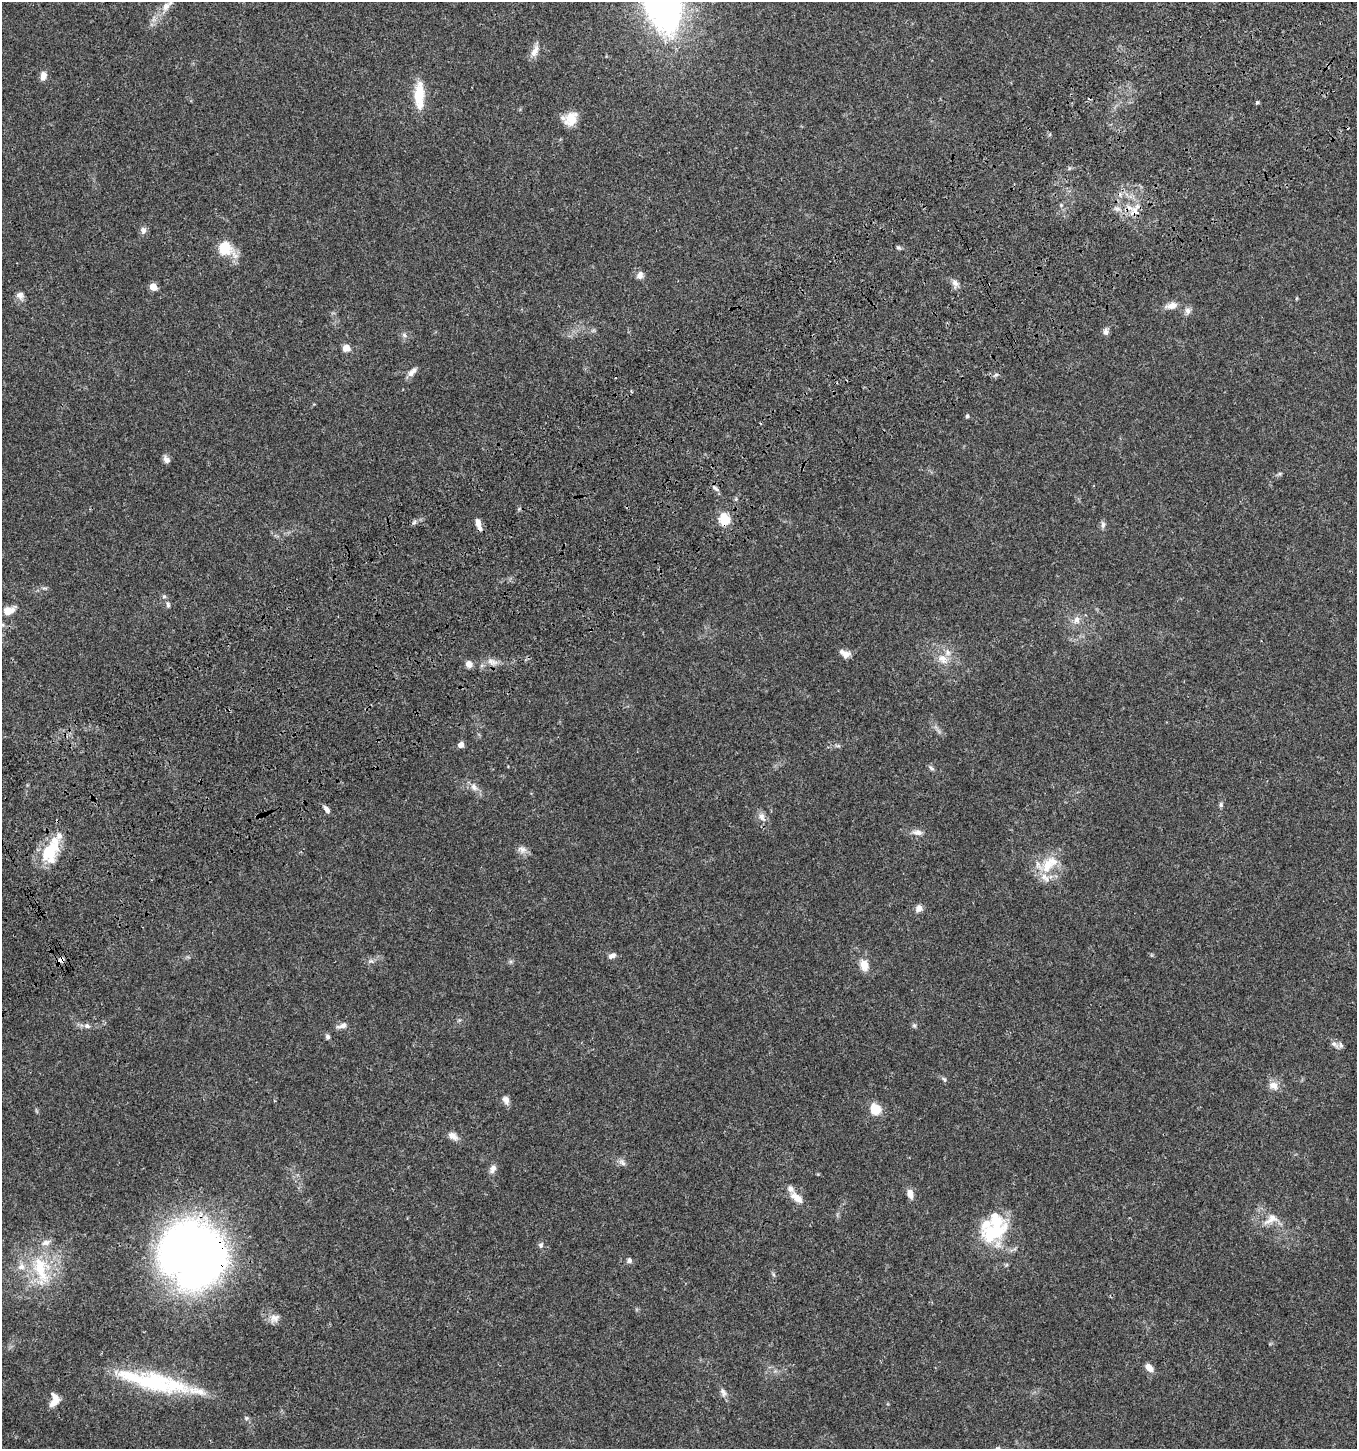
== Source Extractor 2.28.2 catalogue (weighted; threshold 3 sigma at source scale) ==
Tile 10 of 4 x 4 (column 2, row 3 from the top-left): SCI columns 1533-2887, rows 1557-3003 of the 5835 x 6003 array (HDU 1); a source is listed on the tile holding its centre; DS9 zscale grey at full resolution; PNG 1359 x 1451 px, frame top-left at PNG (2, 2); no overlay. Shown black and unused: <1% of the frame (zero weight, under 3 of 4 exposures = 6% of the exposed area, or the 3 px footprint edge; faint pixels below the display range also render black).
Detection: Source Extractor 2.28.2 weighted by HDU 2 'WHT'; one run over the whole footprint, this tile lists its part. Background 0.0349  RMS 0.0033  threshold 0.0149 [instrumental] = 3 sigma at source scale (4.5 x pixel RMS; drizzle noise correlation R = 1.50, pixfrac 1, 0.0396/0.0396 arcsec/px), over >= 5 px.
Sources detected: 95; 3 cosmic-ray / hot-pixel residue — not listed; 12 inside a brighter listed object's ellipse — not listed separately; the other 80 listed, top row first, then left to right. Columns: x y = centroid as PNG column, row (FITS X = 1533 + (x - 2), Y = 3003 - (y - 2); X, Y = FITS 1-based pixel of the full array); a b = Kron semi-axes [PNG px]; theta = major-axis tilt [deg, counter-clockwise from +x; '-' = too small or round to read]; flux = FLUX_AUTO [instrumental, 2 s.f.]
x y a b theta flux
166 7 15 9 53 3.2
535 51 18 8 62 2.6
43 76 10 7 77 2.1
419 95 35 11 90 8.4
1257 102 3 3 - 1
570 119 17 14 35 5.3
1061 205 5 5 - 0.44
1135 211 13 11 80 3.7
143 230 10 8 81 1.3
898 247 6 5 - 0.59
225 248 13 13 - 9.8
640 275 10 8 69 1.6
955 283 13 8 -74 1.7
153 287 5 5 - 6.8
20 295 10 9 - 1.7
1172 306 15 8 12 2.6
1188 311 9 7 -79 1.4
1106 332 8 6 -73 1.4
404 335 7 4 -45 0.71
346 348 7 7 - 2.5
411 373 11 8 54 1.9
996 374 6 4 20 0.59
967 416 5 4 - 0.59
166 459 10 7 -55 1.3
715 488 12 4 -42 0.93
724 519 6 5 - 25
414 522 6 5 - 0.75
478 524 17 6 -73 2.2
1103 525 10 6 -90 1
164 596 5 5 - 0.59
168 605 8 5 -86 0.78
8 611 9 6 21 5.7
1077 620 11 8 73 2
845 655 11 9 7 2.1
942 659 16 12 -46 3.9
492 662 15 7 -21 2.1
469 664 8 7 - 2.1
461 745 6 5 - 1.9
838 746 7 4 17 0.56
931 768 9 4 -36 0.68
474 787 13 8 -64 2
1221 805 6 6 - 0.7
327 809 10 5 -56 1.4
762 817 15 7 -64 2
917 832 14 7 -5 1.9
522 849 13 9 -20 1.8
50 851 31 17 66 15
1047 865 26 14 64 8.9
919 908 9 8 - 1.7
612 956 10 6 22 1.4
61 960 9 6 28 1.6
371 961 8 4 0 0.76
864 965 11 9 -71 4
87 1026 8 6 -14 0.99
342 1026 14 7 18 1.7
914 1026 7 5 -68 0.6
327 1037 6 5 - 0.77
1335 1044 14 6 -43 1.6
944 1079 8 4 -63 0.61
1273 1085 14 10 -18 2.8
506 1100 11 8 -68 1.6
875 1109 10 9 - 6.8
453 1136 14 9 -33 2.1
622 1162 12 5 -52 1.2
493 1169 12 7 70 1.6
910 1194 9 7 -75 2.7
797 1198 20 9 -37 3.7
1271 1219 23 12 30 4.3
992 1233 41 21 25 18
541 1245 7 6 - 0.84
192 1255 57 53 -42 240
629 1260 7 6 - 0.97
41 1270 48 22 -76 20
773 1274 6 4 -71 0.52
275 1318 14 11 26 2.3
1149 1368 12 7 -47 2.3
152 1382 58 26 -14 29
723 1392 13 7 -60 1.5
54 1400 17 10 76 3.6
246 1418 6 5 - 0.62
Overlapping masked pixels (flux is a lower limit): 5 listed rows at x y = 1135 211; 724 519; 478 524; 61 960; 192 1255
Isophote crosses this tile's border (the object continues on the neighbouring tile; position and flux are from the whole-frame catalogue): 1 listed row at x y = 166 7